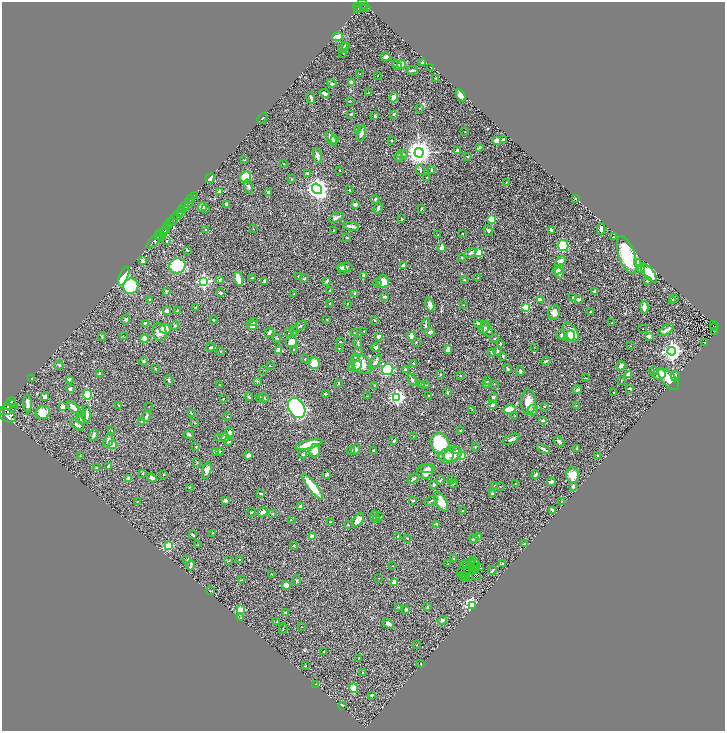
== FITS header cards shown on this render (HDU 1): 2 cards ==
NAXIS1  =                 1446
NAXIS2  =                 1458

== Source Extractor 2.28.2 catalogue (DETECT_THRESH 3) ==
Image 1446 x 1458 px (HDU 1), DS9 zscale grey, zoomed out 1/2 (1 PNG px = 2 x 2 image px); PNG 727 x 733 px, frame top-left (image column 2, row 1458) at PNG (2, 2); each listed source drawn as its Kron ellipse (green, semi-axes under 4 px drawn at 4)
Background 0.699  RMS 0.041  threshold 0.122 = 3 sigma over >= 5 px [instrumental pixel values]
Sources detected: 473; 23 cannot appear on this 1/2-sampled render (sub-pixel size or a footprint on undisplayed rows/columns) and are neither listed nor drawn; the other 450 listed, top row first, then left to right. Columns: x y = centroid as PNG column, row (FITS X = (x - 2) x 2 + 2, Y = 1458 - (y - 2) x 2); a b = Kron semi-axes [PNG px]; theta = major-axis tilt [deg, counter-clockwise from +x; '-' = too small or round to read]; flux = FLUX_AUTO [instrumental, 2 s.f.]
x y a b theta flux
363 4 6 3 -41 450
360 7 7 2 -16 310
364 8 3 2 - 340
366 8 4 3 - 360
358 9 3 2 - 230
338 37 5 4 - 67
345 46 4 3 - 8.3
343 48 6 2 53 6.9
343 53 2 1 - 2
386 57 5 3 - 28
422 62 2 2 - 24
402 64 4 4 - 56
397 65 5 4 - 15
431 68 2 1 - 3.1
412 70 6 4 5 16
360 74 2 2 - 4.5
378 76 2 2 - 2.2
436 78 2 1 - 3.6
351 82 4 3 - 25
332 83 5 4 - 12
325 93 5 2 - 24
368 93 3 2 - 4.3
461 95 6 4 -61 46
394 97 5 4 - 48
311 98 6 2 -75 18
351 101 3 2 - 3.3
419 108 2 2 - 3.2
351 114 3 3 - 7.9
393 114 4 2 - 5.2
375 116 2 2 - 15
262 118 6 2 52 5.4
357 130 3 2 - 4.9
465 132 2 1 - 1.9
361 133 8 4 74 21
331 139 8 3 -58 37
504 139 3 2 - 11
335 140 3 2 - 12
391 140 2 2 - 6.1
496 141 2 2 - 120
479 148 4 3 - 7.8
457 151 3 2 - 33
419 153 4 4 - 8700
402 154 6 2 5 8.7
317 156 8 3 -80 30
468 157 2 2 - 8.2
399 158 4 3 - 7.6
245 160 3 2 - 3.8
283 164 2 2 - 4.4
340 170 2 1 - 3.7
420 170 5 3 - 10
431 170 2 2 - 22
308 173 3 3 - 11
246 177 6 5 - 210
427 177 2 2 - 4.1
210 178 5 3 - 31
292 179 3 3 - 4.8
506 182 2 2 - 3.7
249 186 7 4 -71 21
317 189 5 4 - 4300
349 190 2 2 - 10
219 191 3 3 - 13
269 193 3 3 - 25
194 195 2 1 - 51
191 198 3 1 - 160
375 199 4 3 - 8.4
576 199 2 2 - 3.5
188 202 3 3 - 390
227 204 4 3 - 12
355 204 3 3 - 31
185 206 5 2 - 1800
202 207 5 3 - 130
378 208 6 3 72 15
182 209 2 2 - 730
205 209 2 2 - 28
421 209 4 2 - 6.2
182 213 2 1 - 100
178 214 6 2 48 3100
336 217 8 3 21 23
402 219 3 2 - 4.8
492 219 3 3 - 290
173 220 6 3 76 970
170 222 3 1 - 340
167 226 4 3 - 650
351 226 8 3 -9 26
166 229 4 2 - 400
253 229 2 2 - 2.7
601 229 5 3 - 19
206 230 3 2 - 8.4
334 230 2 2 - 3.4
551 230 3 2 - 16
488 231 6 3 -57 8.5
163 232 5 2 - 510
463 233 2 2 - 5.3
160 234 3 2 - 750
159 235 3 2 - 750
438 235 2 1 - 3.8
613 237 2 1 - 3.8
347 238 3 2 - 7.2
155 240 11 2 46 1900
166 241 2 2 - 3.8
563 246 5 5 - 240
441 247 4 3 - 37
187 250 3 2 - 7.3
470 253 6 4 30 17
478 253 3 3 - 370
627 255 20 8 -70 360
462 258 2 2 - 13
143 261 3 3 - 16
560 261 6 4 47 31
638 263 3 2 - 78
403 265 3 3 - 27
177 266 8 7 - 380
345 267 7 4 2 23
342 269 6 4 -60 14
642 269 2 2 - 44
558 270 6 4 33 35
559 273 5 4 - 26
649 273 11 5 -52 180
124 276 10 4 66 200
298 276 2 1 - 3.7
364 276 3 3 - 20
252 278 3 2 - 13
304 278 4 3 - 8.9
478 278 2 2 - 2.8
220 279 4 3 - 6.8
238 279 7 3 -75 100
464 280 3 2 - 6
204 281 4 4 - 1500
265 281 3 3 - 19
327 281 4 3 - 9.7
383 281 6 6 - 99
647 281 3 3 - 11
377 283 4 3 - 7.1
131 286 8 7 - 550
166 291 3 3 - 7.8
330 291 3 2 - 12
595 292 3 2 - 10
220 293 3 3 - 11
355 293 3 3 - 9.8
294 294 3 2 - 4.6
385 297 3 2 - 9.9
573 297 2 2 - 5.6
675 298 4 2 - 6
578 299 4 3 - 14
149 300 4 2 - 6
540 300 4 2 - 41
673 300 4 3 - 10
330 304 3 2 - 3.3
347 304 2 2 - 5.2
430 305 7 4 -75 32
463 305 2 1 - 3.7
196 307 2 2 - 3.9
526 307 3 3 - 400
644 307 6 3 -89 50
167 311 3 2 - 50
177 311 2 2 - 6.2
590 312 3 2 - 5.6
554 313 7 6 - 40
126 320 5 4 - 16
213 320 3 3 - 5.6
327 320 3 2 - 2.9
374 320 3 2 - 4.7
254 322 4 2 - 7.6
145 323 3 2 - 11
478 323 4 3 - 12
612 323 2 2 - 4.6
713 324 2 1 - 14
252 325 5 4 - 27
425 325 7 3 75 10
175 326 4 3 - 8.6
300 326 7 3 34 13
715 327 4 2 - 100
484 328 5 3 - 11
165 329 5 5 - 130
487 329 8 5 -66 22
643 329 2 1 - 3.4
666 330 9 3 33 36
294 331 5 2 - 5.3
364 331 2 2 - 2.6
159 332 9 7 -79 57
269 332 5 3 - 26
430 332 5 4 - 16
571 332 11 6 -52 140
715 332 3 2 - 64
289 333 3 2 - 4.1
354 333 2 2 - 6.3
562 335 5 4 - 13
123 336 2 2 - 2.7
379 336 3 3 - 23
411 336 4 3 - 61
569 336 6 5 - 87
649 336 2 2 - 74
102 337 4 2 - 6.9
277 338 4 3 - 9.6
145 339 4 3 - 110
495 339 4 3 - 7.1
292 342 6 5 - 61
340 342 2 2 - 5.6
416 342 3 2 - 5.2
705 342 2 1 - 2.4
358 343 6 3 88 7.7
500 344 3 2 - 8.4
630 346 2 2 - 2.7
211 347 4 2 - 8.2
376 347 4 3 - 23
534 347 3 2 - 2.6
339 348 2 2 - 3.4
294 349 4 1 - 4
448 349 4 3 - 52
279 350 3 3 - 89
221 351 3 2 - 4.1
497 351 4 3 - 11
672 351 4 4 - 3800
358 352 4 4 - 9.3
491 353 4 3 - 6
503 356 4 3 - 9
355 357 2 2 - 3.8
305 359 2 1 - 4.2
144 361 4 3 - 8.9
546 361 4 2 - 12
375 362 8 4 53 22
314 363 6 5 - 130
361 364 12 8 -39 88
414 364 2 2 - 27
59 365 5 3 - 16
270 366 2 2 - 2.5
357 366 6 3 57 12
621 366 5 3 - 26
352 367 3 2 - 5.1
507 368 5 2 - 11
156 369 3 2 - 6.1
264 370 3 1 - 2.2
388 370 6 5 - 420
406 370 3 2 - 37
520 371 4 2 - 13
653 371 4 3 - 9.5
100 373 3 3 - 9.9
659 374 6 5 - 95
440 375 2 2 - 8.3
460 375 2 2 - 17
628 375 3 3 - 48
675 376 5 3 - 17
586 378 3 2 - 4.2
32 379 3 2 - 8.5
69 379 2 2 - 28
668 379 13 6 -47 93
169 380 5 2 - 9.7
412 380 7 3 -64 17
488 380 3 3 - 6.5
622 380 3 2 - 4.5
257 381 4 3 - 8.3
338 383 3 2 - 6.5
422 384 3 2 - 7.4
486 384 3 3 - 22
494 384 3 2 - 2.5
219 385 3 2 - 3.5
374 385 2 2 - 3
426 385 3 2 - 4.7
630 388 4 3 - 6.9
70 389 3 3 - 30
577 390 5 3 - 19
447 392 4 3 - 11
613 393 2 2 - 5.2
325 394 3 2 - 8.6
87 395 5 4 - 180
429 395 2 1 - 5.1
367 396 2 2 - 2.5
45 397 4 4 - 24
249 397 4 3 - 9.4
397 397 4 4 - 1800
259 398 3 2 - 3.6
264 398 5 2 - 6.2
493 398 5 3 - 16
223 399 2 2 - 4.1
11 402 5 2 - 2100
528 402 12 7 89 89
28 403 9 3 -88 46
10 405 6 3 24 3300
119 405 3 2 - 6.2
493 405 4 3 - 22
576 405 3 2 - 2.8
149 406 2 1 - 2.3
544 406 2 2 - 13
62 407 2 2 - 110
73 407 7 3 -45 55
297 408 11 7 -58 1100
472 409 2 2 - 3.6
509 409 6 4 13 110
7 410 11 5 16 4800
533 410 5 5 - 19
81 412 2 2 - 2.7
43 413 7 6 - 100
191 413 3 2 - 4.8
87 414 9 3 89 30
7 416 9 6 -29 5000
146 416 5 3 - 20
227 416 3 3 - 5
515 416 3 2 - 3.5
81 419 5 3 - 11
543 420 3 3 - 16
141 422 3 2 - 12
195 423 3 2 - 2.6
77 425 8 3 -35 15
112 430 2 1 - 3.5
460 430 3 2 - 7.4
230 433 5 4 - 17
189 434 5 3 - 13
94 435 6 3 70 16
413 436 2 2 - 2.6
219 438 2 2 - 4.8
225 438 5 4 - 24
511 439 9 3 28 14
108 441 7 4 70 30
394 441 3 2 - 8
229 442 3 2 - 9.1
559 442 6 3 -41 22
309 444 14 3 15 180
440 444 10 9 - 430
112 445 3 3 - 210
196 447 3 2 - 6.9
475 447 3 2 - 3.9
577 448 3 3 - 11
356 449 5 4 - 19
544 449 7 2 -33 22
351 450 3 2 - 17
457 450 3 3 - 8.7
219 451 3 3 - 9.8
315 451 7 5 82 60
374 451 4 3 - 12
215 452 3 3 - 13
303 454 4 3 - 6.7
453 454 9 7 27 63
80 456 3 2 - 4.2
248 456 4 3 - 27
446 456 7 7 - 50
461 456 3 2 - 220
597 456 2 2 - 6.2
197 463 4 2 - 6.8
108 466 3 2 - 12
96 468 3 2 - 4.6
428 468 7 4 4 20
207 470 8 4 74 51
425 471 8 7 - 46
143 473 3 3 - 5.6
164 474 2 2 - 5.9
326 475 5 2 - 9.5
535 475 4 3 - 18
572 475 7 6 - 90
152 478 5 4 - 17
129 479 4 3 - 24
413 479 6 2 32 11
451 479 4 2 - 4
440 480 4 2 - 5.6
551 482 4 3 - 14
454 483 4 2 - 5.9
515 483 2 1 - 3.1
434 485 2 2 - 45
495 486 3 2 - 5.5
573 486 4 3 - 15
313 487 16 4 -52 180
500 487 2 2 - 3.5
189 488 2 2 - 4.2
261 493 3 2 - 8.6
492 494 3 3 - 15
225 501 3 3 - 20
413 501 3 2 - 9.3
431 501 7 2 27 8.3
137 502 2 1 - 4.5
441 502 11 5 -61 84
561 502 3 2 - 3.8
300 506 3 2 - 21
553 510 2 2 - 52
463 511 2 2 - 5.2
251 512 5 2 - 5.8
263 512 5 3 - 31
273 514 3 2 - 7.6
375 516 5 4 - 18
380 517 3 2 - 6.2
376 519 3 3 - 6.3
291 520 3 2 - 3.7
358 520 7 4 54 76
330 522 2 2 - 6.5
437 524 3 2 - 13
348 525 3 2 - 4.9
213 533 2 1 - 2.4
193 535 4 3 - 12
312 537 3 3 - 44
398 537 2 2 - 23
479 537 4 3 - 30
407 538 2 2 - 5.4
474 538 4 3 - 22
198 544 3 3 - 4.7
524 544 3 2 - 19
294 545 3 2 - 3.8
168 546 3 3 - 200
187 559 4 2 - 6.6
240 559 3 2 - 5
454 559 3 3 - 12
229 561 3 2 - 4.9
472 561 2 1 - 3.9
474 562 2 1 - 1.7
503 563 2 2 - 2.4
448 564 3 2 - 4.8
467 564 3 1 - 1.2
471 564 2 2 - 5.8
191 565 5 2 - 29
464 565 2 1 - 6.3
393 566 2 2 - 2.9
470 566 3 2 - 15
476 566 2 2 - 2.8
480 567 3 1 - 26
467 570 2 1 - 2.3
476 570 2 1 - 8.3
492 570 4 2 - 9.2
473 572 2 1 - 2.7
461 573 2 1 - 5.1
272 574 2 2 - 2.4
462 575 2 2 - 10
464 576 2 1 - 3.6
476 576 3 2 - 3.8
466 577 2 1 - 3.7
469 577 3 1 - 6.2
379 578 2 1 - 2.4
242 580 3 2 - 4.4
296 580 5 3 - 8
395 582 2 2 - 150
286 585 4 4 - 52
210 591 2 1 - 2.3
473 606 4 3 - 1700
399 607 3 3 - 4.7
427 607 3 3 - 7.8
406 609 3 2 - 19
240 610 3 3 - 250
285 613 4 3 - 10
240 618 4 2 - 5.6
442 620 5 4 - 14
276 622 3 2 - 4.3
388 623 6 3 -32 29
302 627 2 1 - 2
283 629 5 2 - 6.1
417 645 2 1 - 2.2
323 652 2 2 - 4.5
359 658 3 2 - 3.7
421 664 2 2 - 2.6
305 666 3 2 - 3.7
362 673 2 2 - 8.3
316 684 3 2 - 3.6
354 688 5 4 - 160
372 695 2 2 - 22
342 705 2 2 - 19
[23 sub-pixel or undisplayed-footprint detections neither listed nor drawn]